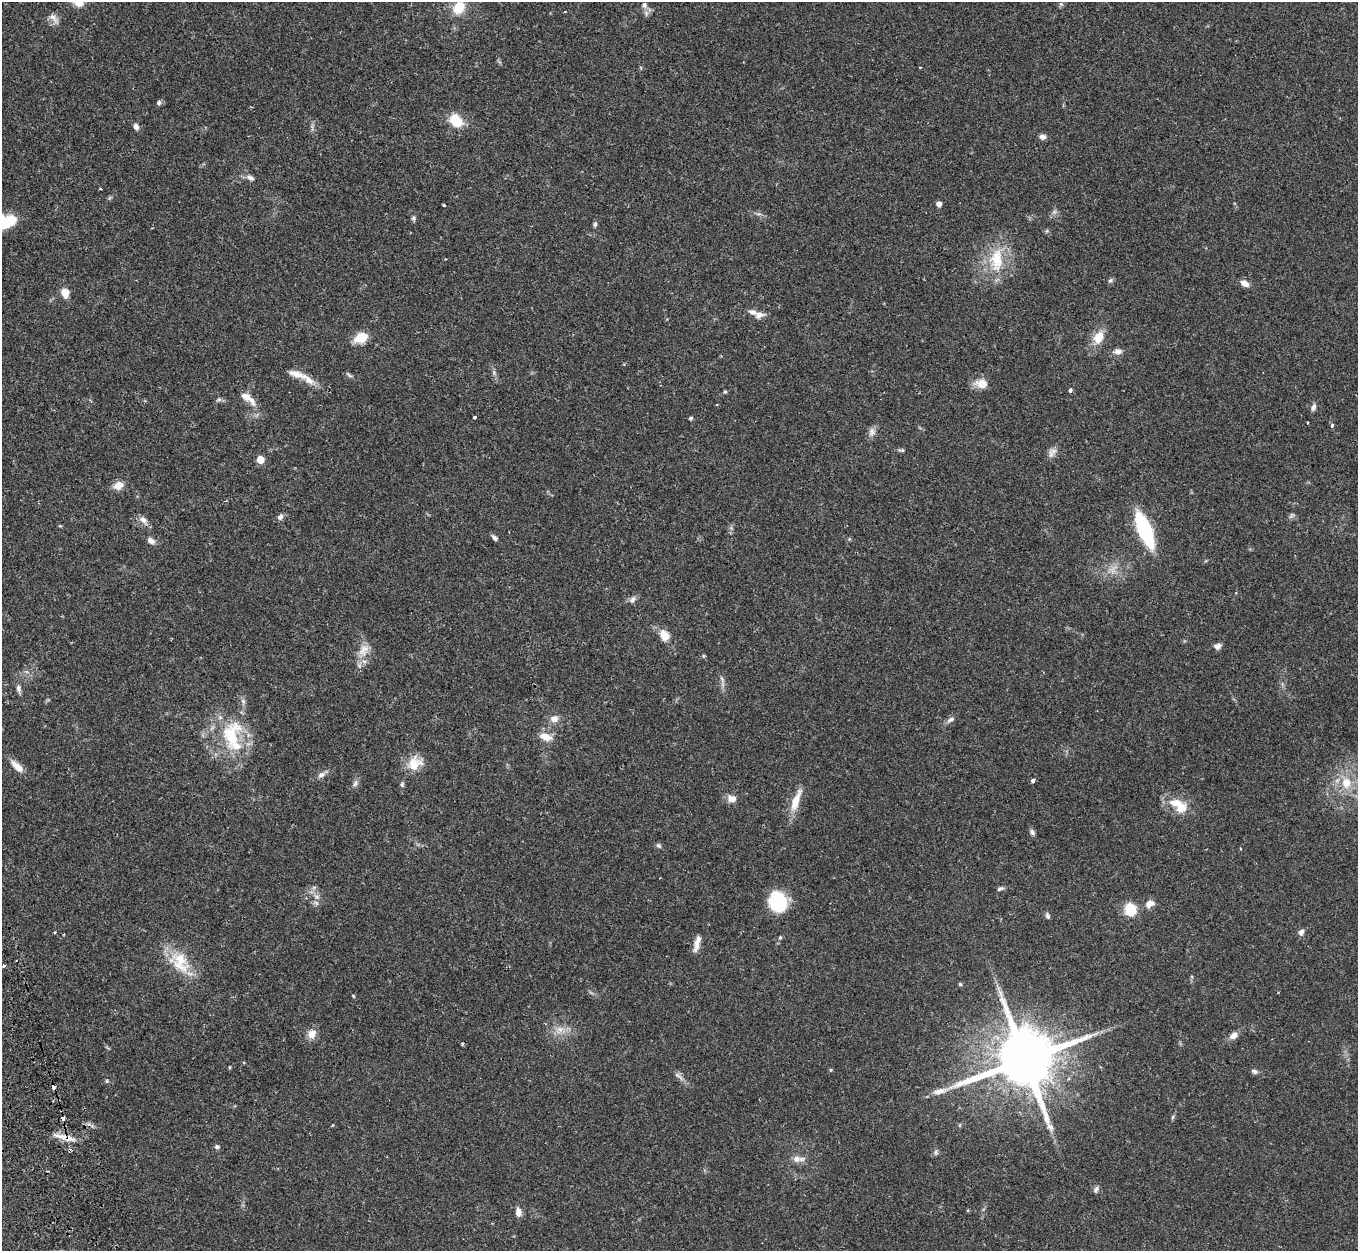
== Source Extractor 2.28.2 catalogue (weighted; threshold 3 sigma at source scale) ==
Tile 7 of 4 x 4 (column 3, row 2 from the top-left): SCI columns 2786-4141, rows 2682-3930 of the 5572 x 5527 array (HDU 1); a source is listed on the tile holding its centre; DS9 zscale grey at full resolution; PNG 1360 x 1253 px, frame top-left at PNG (2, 2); no overlay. Shown black and unused: <1% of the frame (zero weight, under 2 of 3 exposures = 4% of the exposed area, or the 3 px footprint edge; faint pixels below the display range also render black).
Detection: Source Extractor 2.28.2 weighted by HDU 2 'WHT'; one run over the whole footprint, this tile lists its part. Background 0.082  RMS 0.0059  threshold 0.0265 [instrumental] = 3 sigma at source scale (4.5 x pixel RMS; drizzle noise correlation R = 1.50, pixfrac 1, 0.05/0.05 arcsec/px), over >= 5 px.
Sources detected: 113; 1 cosmic-ray / hot-pixel residue — not listed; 4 inside a brighter listed object's ellipse — not listed separately; the other 108 listed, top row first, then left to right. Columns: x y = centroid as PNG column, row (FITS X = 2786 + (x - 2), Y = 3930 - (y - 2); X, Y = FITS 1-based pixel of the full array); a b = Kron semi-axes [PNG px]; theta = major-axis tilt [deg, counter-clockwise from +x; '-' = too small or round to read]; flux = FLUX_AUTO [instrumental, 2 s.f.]
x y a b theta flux
1061 4 7 5 -44 1.1
644 5 9 8 - 2.2
459 7 14 10 49 13
54 18 19 8 -46 3.5
159 102 6 6 - 1.4
456 121 16 12 -46 13
136 127 8 6 -60 2.2
1042 137 7 6 - 2.5
250 178 10 6 -28 2.4
100 189 4 2 - 0.59
109 198 7 4 70 0.77
939 204 4 4 - 3.2
444 205 3 3 - 1.1
1054 212 7 5 45 1.4
758 214 8 4 0 1.2
413 218 7 5 -80 1.1
4 221 24 19 11 19
595 224 7 5 88 1.2
1047 231 6 5 - 0.9
996 260 35 18 87 23
1110 280 7 5 42 1.2
1245 283 10 6 -31 4.1
65 293 8 7 - 8
759 315 12 8 8 3.4
361 337 16 10 25 10
1098 337 16 11 63 9.4
1118 351 10 7 4 3.1
494 373 8 4 90 1.2
296 374 26 8 -17 6.3
349 375 10 4 -40 1.1
981 383 16 11 -2 6.5
1070 390 4 4 - 2.1
725 391 5 4 - 0.72
246 397 21 8 -37 6.6
219 400 9 4 8 1.2
1313 407 9 6 63 2
475 417 3 3 - 2.5
691 418 4 4 - 1.1
1332 425 4 3 - 1.8
872 432 13 9 81 2.9
902 450 8 4 -1 0.98
1053 451 12 9 -36 3
260 460 5 5 - 15
118 485 13 9 24 5
1291 516 9 6 45 1.3
280 517 9 6 47 1.9
143 520 12 8 -33 3.1
60 526 6 3 -17 0.54
1145 530 23 8 -68 90
494 538 8 5 -44 1.6
151 541 11 7 -31 2.6
1113 569 18 9 41 5.6
633 599 11 7 46 2.2
664 635 12 9 -59 7.8
1218 646 8 7 - 2.4
364 650 20 13 70 8
703 656 6 4 -89 0.66
722 680 12 5 -73 2
18 688 9 6 -78 2
554 719 9 7 19 3.9
950 720 12 6 32 2.1
232 737 50 27 83 39
545 737 15 8 -17 6.6
414 763 21 16 35 10
17 766 17 8 -42 6.3
321 775 12 6 32 2.4
1033 780 4 3 - 4.4
355 783 9 7 63 1.9
1346 783 17 14 -88 12
402 784 8 5 90 1.2
732 799 11 9 -18 4.2
796 801 32 9 70 9.6
1178 805 28 13 -37 13
1032 832 7 6 - 1.6
658 845 8 6 -42 1.2
314 887 7 4 19 1.1
1000 889 9 5 21 1.4
317 897 8 6 -9 2.1
778 902 21 18 -66 26
1150 904 11 8 27 4.3
1130 910 10 9 - 19
1047 916 8 5 -70 1.3
1301 932 9 6 57 2.2
780 937 5 4 - 0.76
697 944 19 6 78 4.4
180 962 35 23 -56 21
4 966 3 3 - 1.3
960 984 5 4 - 0.79
353 996 5 4 - 0.51
559 1030 12 11 - 5.4
312 1034 12 11 - 4.8
1233 1035 10 7 39 3.6
462 1044 4 3 - 0.75
1025 1059 20 17 21 4900
229 1067 4 3 - 0.58
1254 1071 8 6 -14 1.6
678 1076 19 5 -43 2.7
107 1081 5 4 - 0.74
53 1087 4 3 - 2.9
1173 1117 6 4 70 0.8
63 1118 4 3 - 3.4
960 1125 6 4 89 0.62
65 1137 30 7 -15 6.5
217 1147 6 5 - 1.4
936 1152 8 6 -74 1.3
796 1159 11 9 13 3.9
1096 1189 9 6 62 1.7
518 1212 11 6 -83 3.8
Overlapping masked pixels (flux is a lower limit): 2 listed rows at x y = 53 1087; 65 1137
Isophote crosses this tile's border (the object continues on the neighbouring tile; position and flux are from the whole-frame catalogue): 2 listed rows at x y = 459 7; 4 221